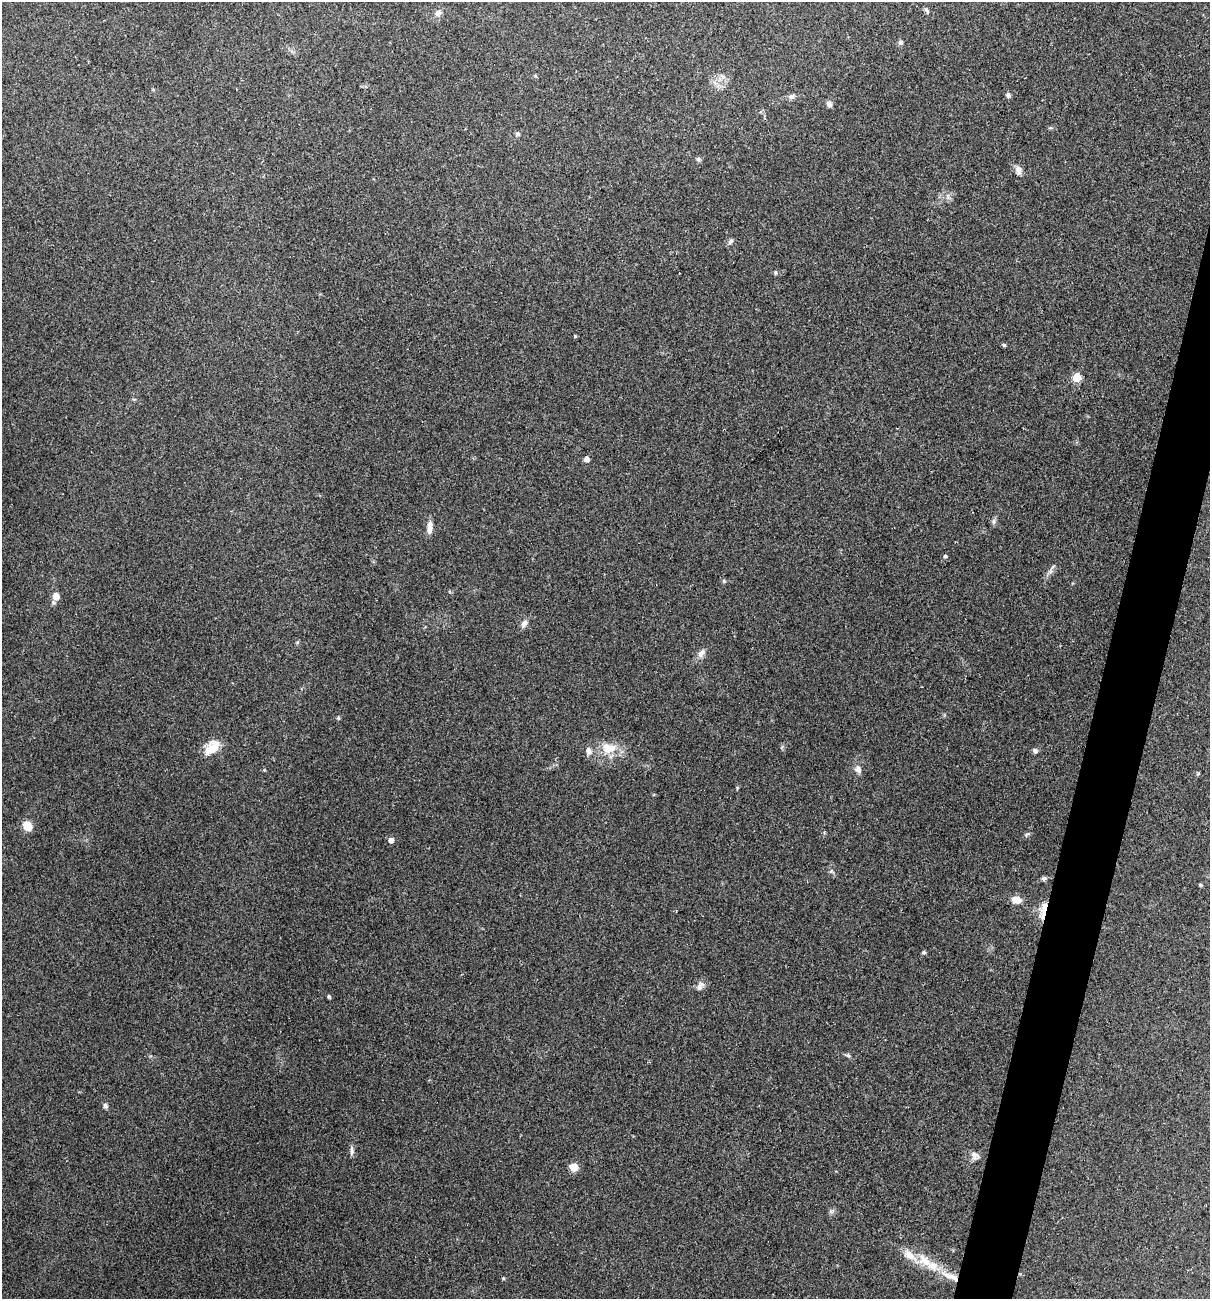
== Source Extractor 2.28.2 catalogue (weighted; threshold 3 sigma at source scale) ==
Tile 10 of 4 x 4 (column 2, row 3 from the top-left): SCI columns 1333-2540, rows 1298-2594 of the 5204 x 5188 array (HDU 1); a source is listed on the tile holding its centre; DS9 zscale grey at full resolution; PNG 1212 x 1301 px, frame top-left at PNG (2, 2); no overlay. Shown black and unused: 4% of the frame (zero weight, under 2 of 3 exposures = <1% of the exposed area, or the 3 px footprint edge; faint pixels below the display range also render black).
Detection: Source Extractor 2.28.2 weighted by HDU 2 'WHT'; one run over the whole footprint, this tile lists its part. Background 0.0979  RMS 0.0095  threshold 0.0429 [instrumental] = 3 sigma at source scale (4.5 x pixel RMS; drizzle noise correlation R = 1.50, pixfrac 1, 0.05/0.05 arcsec/px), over >= 5 px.
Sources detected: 46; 2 inside a brighter listed object's ellipse — not listed separately; the other 44 listed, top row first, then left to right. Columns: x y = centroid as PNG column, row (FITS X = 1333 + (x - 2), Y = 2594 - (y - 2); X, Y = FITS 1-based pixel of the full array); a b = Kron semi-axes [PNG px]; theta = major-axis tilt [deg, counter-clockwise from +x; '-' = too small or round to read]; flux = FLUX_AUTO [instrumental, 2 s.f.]
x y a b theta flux
927 11 8 4 -65 1.8
438 13 8 8 - 3.6
900 42 6 5 - 2.5
1008 95 5 5 - 2.5
791 96 8 7 - 2.7
829 104 7 6 - 3.4
517 134 6 5 - 1.6
698 159 6 5 - 1.9
1019 170 11 7 -83 4.3
730 241 8 6 47 2.4
775 273 5 5 - 1.4
1004 345 5 4 - 1.2
1077 378 5 5 - 34
586 459 5 5 - 4.8
993 521 7 4 90 2
429 527 17 6 86 6.1
945 556 5 4 - 1.5
724 581 5 5 - 1.3
56 596 8 7 - 7.9
524 623 10 7 56 4.2
701 653 12 7 56 4.5
338 718 5 4 - 1.1
607 747 16 13 -59 13
213 750 29 12 73 13
588 751 9 7 -79 3.5
1035 751 6 5 - 2.7
858 769 10 8 -62 4.2
27 826 10 8 -47 12
391 840 5 5 - 5.4
1044 878 6 5 - 2.1
1200 885 5 4 - 1.1
1016 900 12 7 -10 7.7
1044 910 24 5 81 11
924 952 5 4 - 1.8
700 986 14 7 56 4.2
329 996 5 4 - 1.5
848 1055 6 5 - 1.5
105 1106 7 6 - 2.2
352 1151 13 4 -90 2.7
974 1155 11 7 -67 4.2
574 1167 5 5 - 24
924 1260 23 11 -45 17
948 1275 17 8 -17 10
503 1278 5 4 - 0.98
Overlapping masked pixels (flux is a lower limit): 1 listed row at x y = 1044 910
Unlisted compact peaks at least as high as the median listed source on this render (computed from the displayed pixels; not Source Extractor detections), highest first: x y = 575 336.